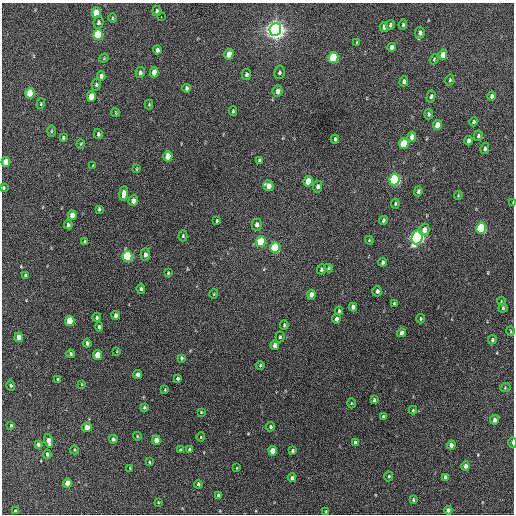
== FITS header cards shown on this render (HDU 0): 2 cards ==
NAXIS1  =                  512 / Axis length
NAXIS2  =                  512 / Axis length

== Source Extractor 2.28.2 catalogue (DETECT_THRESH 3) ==
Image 512 x 512 px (HDU 0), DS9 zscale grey, 1 PNG px = 1 image px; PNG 516 x 516 px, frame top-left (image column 1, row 512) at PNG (2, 3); each listed source drawn as its Kron ellipse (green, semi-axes under 4 px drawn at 4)
Background 593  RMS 17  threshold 50.1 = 3 sigma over >= 5 px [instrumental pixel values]
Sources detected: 162; all 162 listed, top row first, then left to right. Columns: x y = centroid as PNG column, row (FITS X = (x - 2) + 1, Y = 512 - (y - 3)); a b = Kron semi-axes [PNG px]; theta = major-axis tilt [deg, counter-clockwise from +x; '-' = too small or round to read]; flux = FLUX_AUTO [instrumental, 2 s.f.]
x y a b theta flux
157 11 5 4 - 2400
96 13 5 4 - 22000
161 16 3 2 - 3100
112 18 5 3 - 1100
98 22 6 5 - 2600
390 25 5 3 - 1500
403 25 5 4 - 1700
384 27 5 4 - 3900
275 30 6 6 - 840000
420 33 6 4 84 3900
98 35 5 5 - 77000
357 43 4 3 - 1200
392 47 4 3 - 3800
157 50 4 3 - 3500
229 54 5 4 - 13000
443 55 5 4 - 11000
104 58 5 3 - 960
333 58 5 5 - 73000
434 59 5 3 - 1200
140 72 6 4 81 2700
154 72 5 4 - 13000
279 72 7 5 78 2300
246 74 5 4 - 2500
101 76 4 4 - 3600
450 80 6 4 75 1700
404 81 5 4 - 3000
96 85 5 4 - 1900
186 88 4 3 - 2100
277 91 6 5 - 6400
30 93 5 4 - 40000
431 96 6 4 74 2100
492 96 4 3 - 3000
91 97 5 4 - 24000
41 104 5 4 - 1300
149 104 5 4 - 1100
233 111 5 3 - 1400
115 113 4 2 - 960
429 114 5 4 - 1700
473 122 4 3 - 1300
437 125 5 4 - 14000
51 131 5 3 - 1300
98 134 5 4 - 2200
478 136 5 4 - 1800
412 137 5 4 - 8900
63 138 4 3 - 1600
335 139 4 2 - 1800
468 141 4 3 - 4100
404 143 5 4 - 44000
81 144 4 3 - 1000
485 149 5 4 - 2500
168 156 5 4 - 20000
259 160 4 3 - 2000
6 162 5 4 - 16000
93 166 3 3 - 1000
137 169 3 2 - 820
395 179 6 5 - 190000
308 181 5 4 - 25000
268 186 5 5 - 9300
318 187 6 4 87 3200
3 188 4 2 - 1000
418 191 5 4 - 2500
124 193 7 4 83 7800
458 195 4 4 - 1000
133 201 5 4 - 6400
513 202 3 2 - 830
395 204 5 3 - 1300
99 209 4 3 - 1500
72 215 5 4 - 14000
383 220 4 3 - 1900
217 221 3 2 - 1000
68 225 4 3 - 2900
257 225 6 5 - 4700
481 228 5 5 - 100000
424 230 6 5 - 7100
183 236 5 4 - 1500
417 237 7 5 68 330000
369 240 4 3 - 980
85 241 4 3 - 1300
261 242 5 5 - 44000
275 248 5 5 - 88000
145 255 6 4 88 3900
127 256 5 5 - 100000
383 262 4 3 - 2600
329 268 4 4 - 1200
321 269 5 3 - 2100
168 273 4 3 - 1000
26 275 4 3 - 2500
141 289 5 4 - 2200
377 291 5 4 - 3100
214 294 4 3 - 810
311 295 5 4 - 6900
501 301 4 3 - 920
394 303 3 2 - 1200
353 307 4 4 - 3600
503 308 4 4 - 1600
339 311 4 3 - 1300
116 315 4 4 - 4100
97 317 4 3 - 2200
336 319 4 3 - 3700
420 319 5 3 - 1400
70 321 5 4 - 37000
284 325 4 3 - 1400
99 327 4 3 - 2200
511 331 5 3 - 880
401 333 4 3 - 4200
19 337 5 4 - 11000
280 337 5 4 - 1500
492 340 5 4 - 2000
87 343 4 3 - 2800
275 345 5 4 - 7300
117 351 3 2 - 730
71 354 4 4 - 2000
98 355 5 4 - 26000
181 358 4 3 - 1700
260 365 4 3 - 1500
138 375 4 4 - 5300
178 378 4 3 - 2200
58 380 4 3 - 2600
82 384 4 2 - 760
11 385 5 4 - 2000
505 388 5 3 - 1100
165 390 4 2 - 890
374 400 4 3 - 2100
351 403 5 3 - 870
144 407 4 4 - 1500
413 410 4 4 - 1300
201 412 3 2 - 850
383 417 4 3 - 2300
494 420 4 4 - 3800
11 425 4 3 - 1200
87 427 5 4 - 10000
270 427 4 4 - 1900
137 436 4 3 - 1000
201 437 4 4 - 1100
113 439 4 4 - 2600
156 440 5 4 - 13000
49 441 7 4 -76 7200
355 442 4 3 - 2200
513 442 5 2 - 3000
38 444 4 4 - 2900
451 445 4 4 - 5000
74 450 4 3 - 1000
180 450 4 3 - 1000
189 450 4 4 - 1800
273 451 5 4 - 19000
292 451 4 3 - 2200
47 454 5 4 - 2300
149 462 4 3 - 1100
466 466 4 4 - 4400
130 468 3 3 - 770
237 468 3 2 - 690
389 476 5 4 - 1600
445 477 4 4 - 4800
292 478 4 4 - 2900
67 483 4 4 - 16000
198 484 4 3 - 2100
218 495 4 3 - 3100
413 500 3 3 - 1900
158 502 4 3 - 860
448 510 4 4 - 4200
15 511 3 3 - 1500
326 512 3 2 - 1100
At the frame edge (FLAGS 8, measured only in part): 3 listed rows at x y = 3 188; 513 202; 513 442